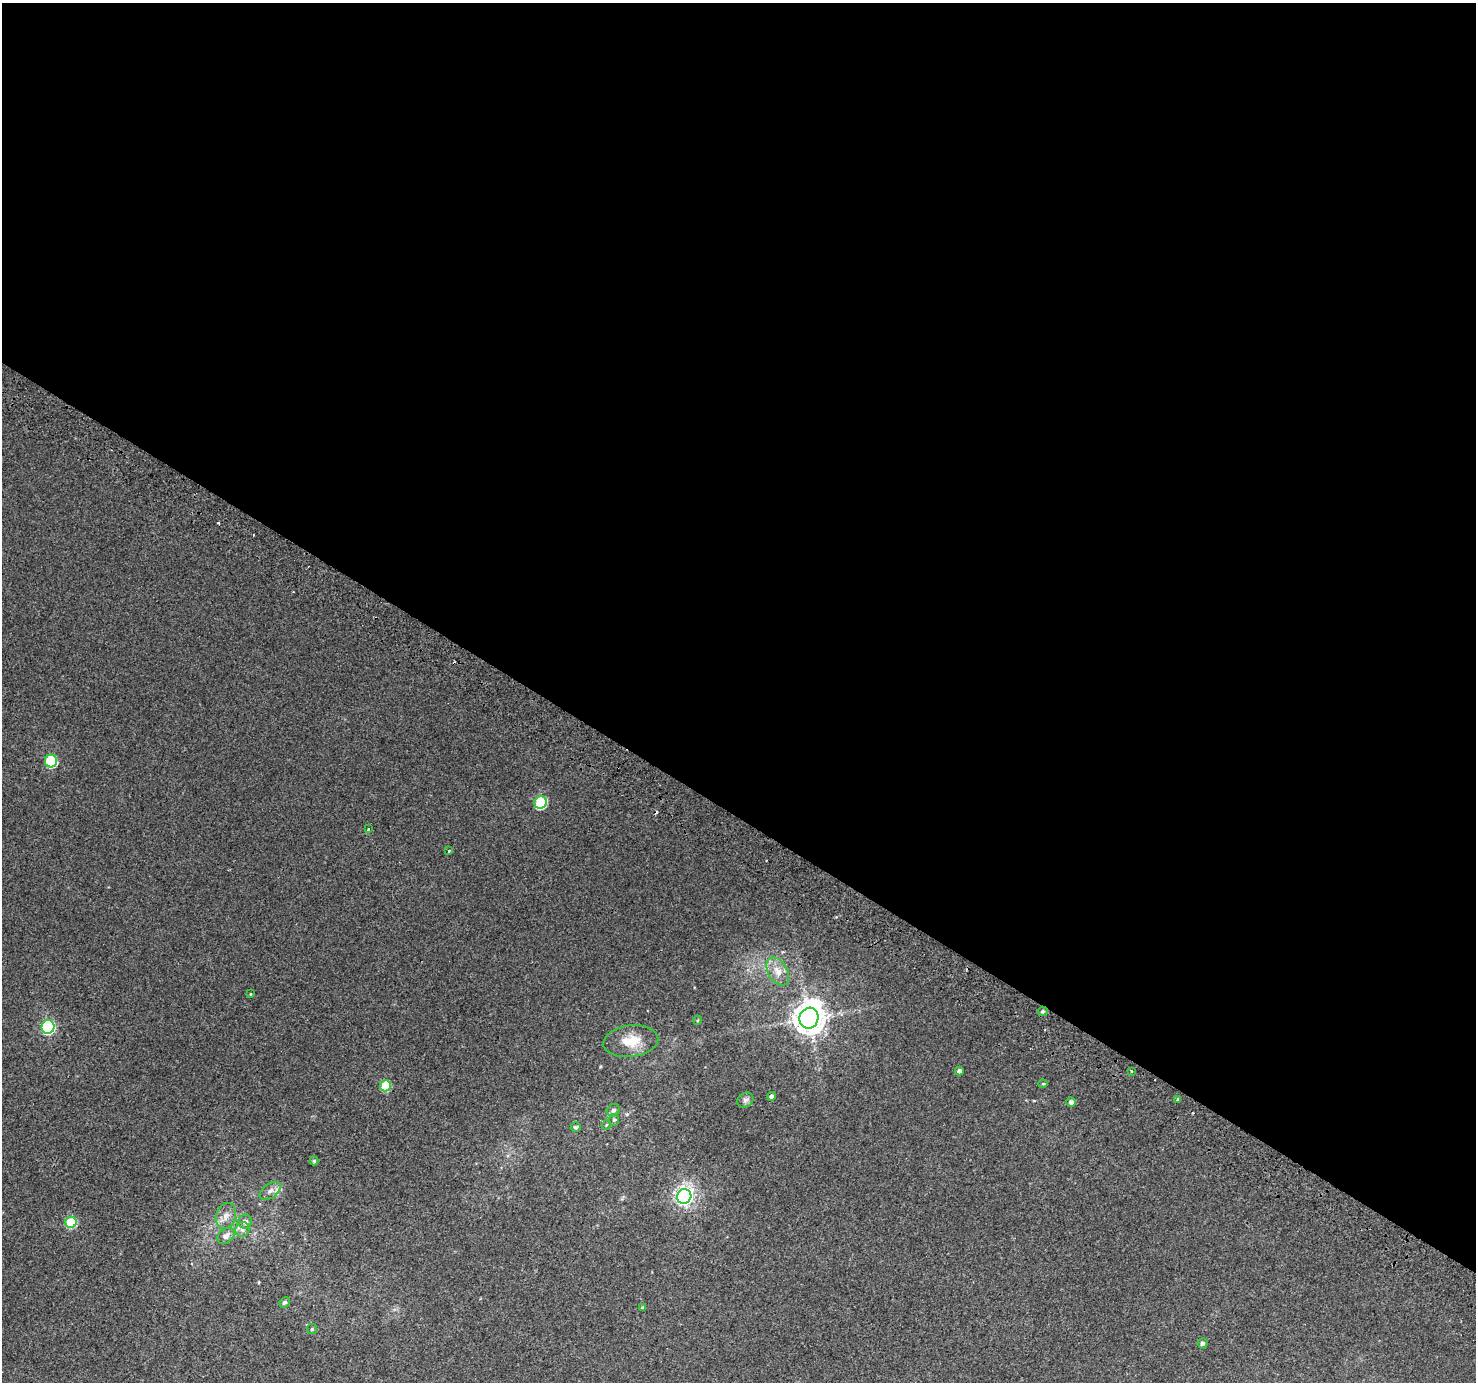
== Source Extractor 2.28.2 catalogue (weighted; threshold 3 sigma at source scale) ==
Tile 3 of 4 x 4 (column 3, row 1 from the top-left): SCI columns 2978-4451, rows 4432-5811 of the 5947 x 6033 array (HDU 1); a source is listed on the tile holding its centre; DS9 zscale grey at full resolution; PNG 1478 x 1384 px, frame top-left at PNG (2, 3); each listed source drawn as its Kron ellipse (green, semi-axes under 4 px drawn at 4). Shown black and unused: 59% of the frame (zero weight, under 2 of 3 exposures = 2% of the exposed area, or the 3 px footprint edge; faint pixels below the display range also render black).
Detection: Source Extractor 2.28.2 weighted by HDU 2 'WHT'; one run over the whole footprint, this tile lists its part. Background 0.00369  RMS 0.0038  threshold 0.0172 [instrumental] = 3 sigma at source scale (4.5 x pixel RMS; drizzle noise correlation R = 1.50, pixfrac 1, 0.0396/0.0396 arcsec/px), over >= 5 px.
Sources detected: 38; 3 cosmic-ray / hot-pixel residue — neither listed nor drawn; the other 35 listed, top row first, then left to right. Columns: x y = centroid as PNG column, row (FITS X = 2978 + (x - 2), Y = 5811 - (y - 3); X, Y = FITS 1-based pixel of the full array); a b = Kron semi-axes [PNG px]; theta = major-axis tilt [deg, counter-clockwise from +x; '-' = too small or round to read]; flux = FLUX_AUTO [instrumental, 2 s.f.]
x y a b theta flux
51 761 6 6 - 26
541 802 6 6 - 27
368 829 3 3 - 0.48
449 851 3 3 - 1.7
778 971 15 9 -59 4
250 994 4 3 - 0.28
1043 1011 5 4 - 0.62
809 1018 10 9 - 600
698 1020 4 3 - 0.31
48 1027 7 6 - 47
631 1041 27 16 7 7.7
959 1071 4 4 - 1.5
1131 1071 3 2 - 0.36
1043 1084 4 4 - 0.41
385 1086 5 5 - 14
771 1096 4 4 - 0.93
1177 1099 3 3 - 0.43
745 1100 8 7 - 1.1
1071 1102 5 4 - 1.3
613 1110 7 5 35 1.2
614 1120 6 5 - 0.64
606 1125 5 3 - 0.34
576 1127 5 5 - 0.86
314 1161 4 4 - 0.59
270 1191 12 7 36 1.9
684 1196 7 7 - 140
226 1216 13 9 74 3
71 1222 6 5 - 19
245 1222 7 7 - 1.7
242 1229 8 7 - 1.3
226 1236 10 6 38 2.2
284 1302 5 5 - 0.87
643 1308 4 4 - 0.88
312 1329 5 5 - 0.54
1202 1343 5 5 - 1
Unlisted compact peaks at least as high as the median listed source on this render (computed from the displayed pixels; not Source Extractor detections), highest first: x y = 218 523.